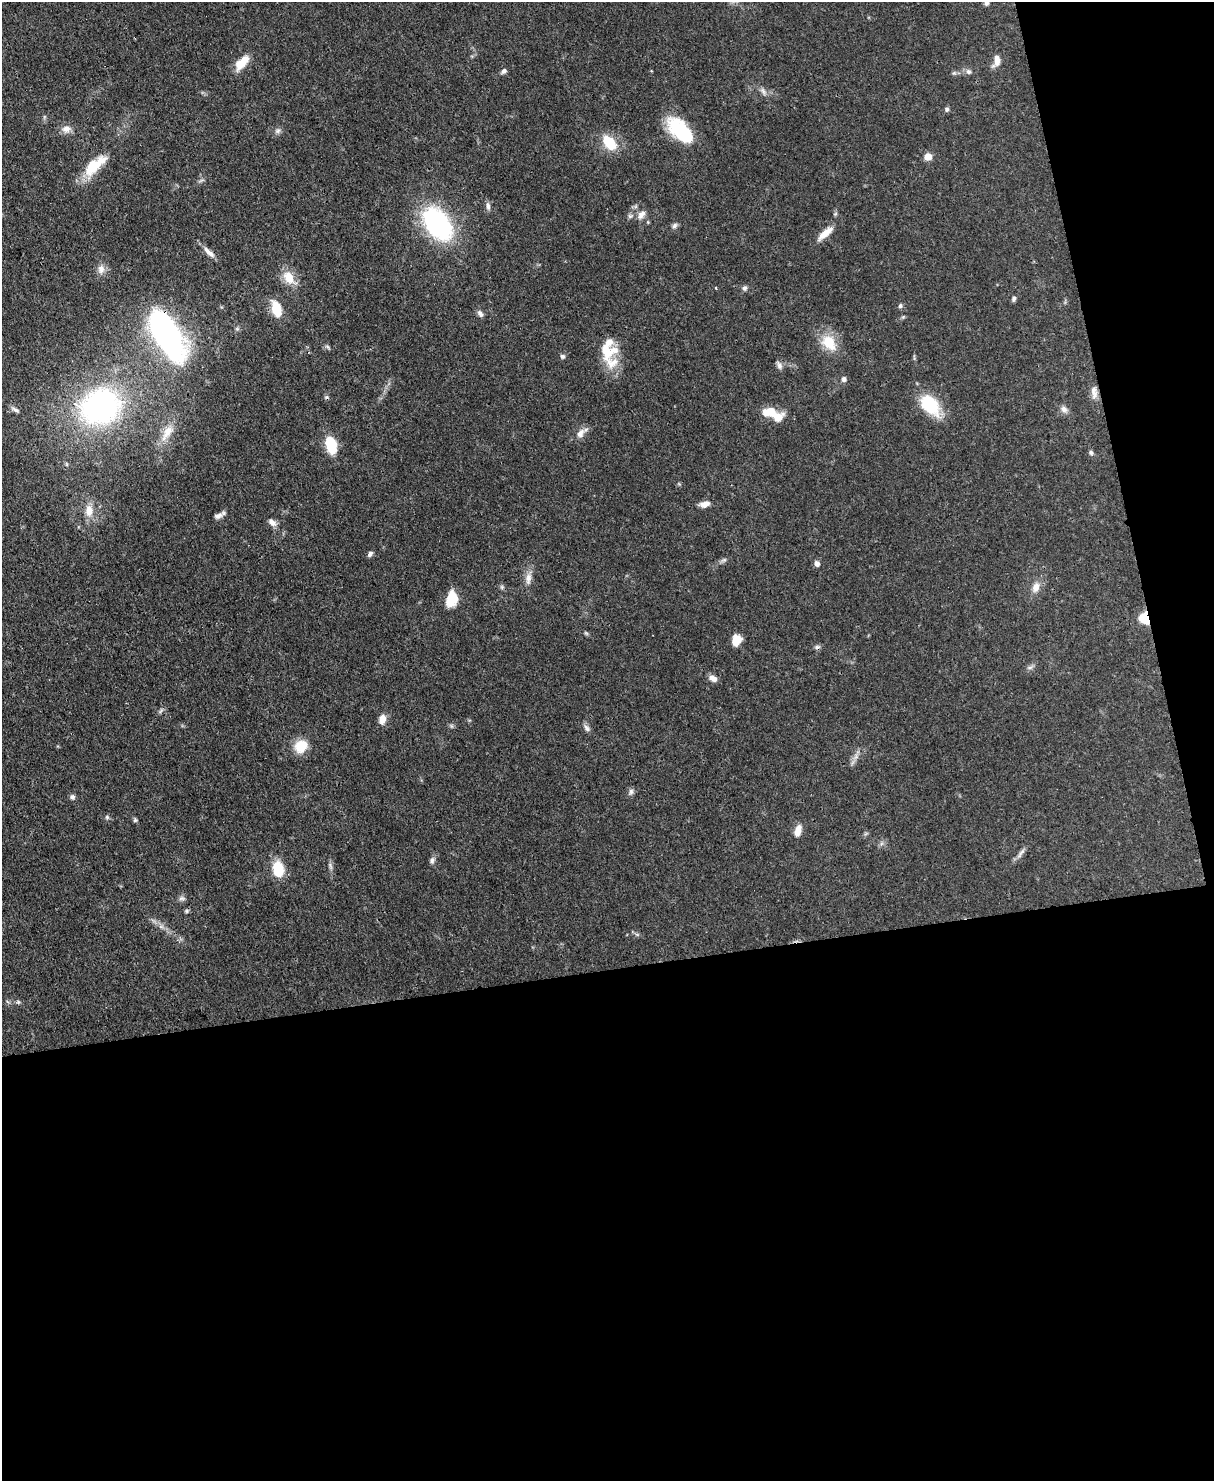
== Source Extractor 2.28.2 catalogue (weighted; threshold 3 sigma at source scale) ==
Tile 12 of 4 x 3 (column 4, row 3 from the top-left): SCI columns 3711-4922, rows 214-1692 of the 4993 x 4978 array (HDU 1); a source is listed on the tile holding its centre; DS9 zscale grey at full resolution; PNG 1216 x 1483 px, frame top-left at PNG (2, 2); no overlay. Shown black and unused: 40% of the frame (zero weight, under 3 of 4 exposures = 9% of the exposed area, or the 3 px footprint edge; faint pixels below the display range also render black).
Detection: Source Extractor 2.28.2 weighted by HDU 2 'WHT'; one run over the whole footprint, this tile lists its part. Background 0.0552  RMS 0.0038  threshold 0.0172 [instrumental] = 3 sigma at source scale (4.5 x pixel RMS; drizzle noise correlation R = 1.50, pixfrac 1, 0.05/0.05 arcsec/px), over >= 5 px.
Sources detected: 81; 2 inside a brighter object's white glare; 2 cosmic-ray / hot-pixel residue — not listed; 2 inside a brighter listed object's ellipse — not listed separately; the other 75 listed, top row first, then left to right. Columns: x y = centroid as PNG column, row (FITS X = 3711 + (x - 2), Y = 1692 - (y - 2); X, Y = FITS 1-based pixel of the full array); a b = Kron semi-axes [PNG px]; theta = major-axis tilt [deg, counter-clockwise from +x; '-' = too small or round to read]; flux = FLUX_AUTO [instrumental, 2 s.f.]
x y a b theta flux
986 3 6 5 - 0.87
997 60 14 8 80 3.3
242 62 20 9 48 6.5
504 71 7 6 - 1.1
968 71 8 7 - 1.1
763 92 11 5 -61 1.4
947 109 6 6 - 0.79
66 129 12 10 1 2.5
278 131 8 7 - 1.2
680 131 32 15 -43 25
609 143 19 12 -50 9.9
928 157 6 6 - 4.3
95 165 36 13 40 11
488 206 10 5 -88 1.3
641 215 13 8 52 2.2
437 223 30 19 -54 63
674 226 9 6 47 1
825 233 24 8 41 4.3
209 252 19 6 -43 2.6
101 269 12 10 -86 2.4
289 278 19 11 -51 6.4
716 288 4 3 - 0.3
744 288 7 6 - 0.98
1014 298 7 5 66 0.88
900 306 6 5 - 0.69
277 309 15 9 -76 9.9
480 313 9 6 -59 1.3
167 335 54 23 -59 94
829 343 24 16 -51 9.1
327 347 7 4 -45 0.63
607 350 25 22 -30 11
562 356 6 5 - 0.84
779 366 10 7 -70 1.4
844 379 7 6 - 1.1
1094 392 18 8 -86 2.6
930 405 30 18 -48 15
100 407 36 30 18 94
1064 409 10 8 -42 1.7
15 410 14 4 -29 1.2
778 417 14 11 16 4.7
168 431 22 11 55 5.4
580 433 14 8 57 2.6
331 445 15 10 -77 13
1091 452 7 5 -85 0.77
705 504 13 7 16 2.4
89 511 15 10 -87 4.5
218 516 11 6 19 1.7
272 522 11 7 -45 2
370 554 8 5 56 0.97
724 560 7 4 18 0.73
817 564 7 6 - 1.5
528 578 16 7 78 2.7
502 587 6 4 72 0.56
1036 587 13 9 69 3.2
451 598 17 11 81 7.6
1144 618 12 9 -56 9.9
586 633 6 5 - 0.54
736 640 11 9 77 5
1030 667 7 4 2 0.82
713 678 10 7 -26 2.3
382 719 10 8 77 3.2
586 728 11 5 -54 1.4
301 746 17 14 35 7.1
631 791 8 6 90 1.1
72 797 7 6 - 1
107 817 6 5 - 0.66
135 820 6 5 - 0.62
798 831 12 7 76 3.8
1021 853 19 3 54 1.5
432 860 10 6 74 1.2
330 866 10 4 -77 1
278 869 15 10 -82 12
182 898 8 6 0 1.1
186 911 5 5 - 0.62
18 1002 6 5 - 0.63
Overlapping masked pixels (flux is a lower limit): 2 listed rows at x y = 167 335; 1144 618
Isophote crosses this tile's border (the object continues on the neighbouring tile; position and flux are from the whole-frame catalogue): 1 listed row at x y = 986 3